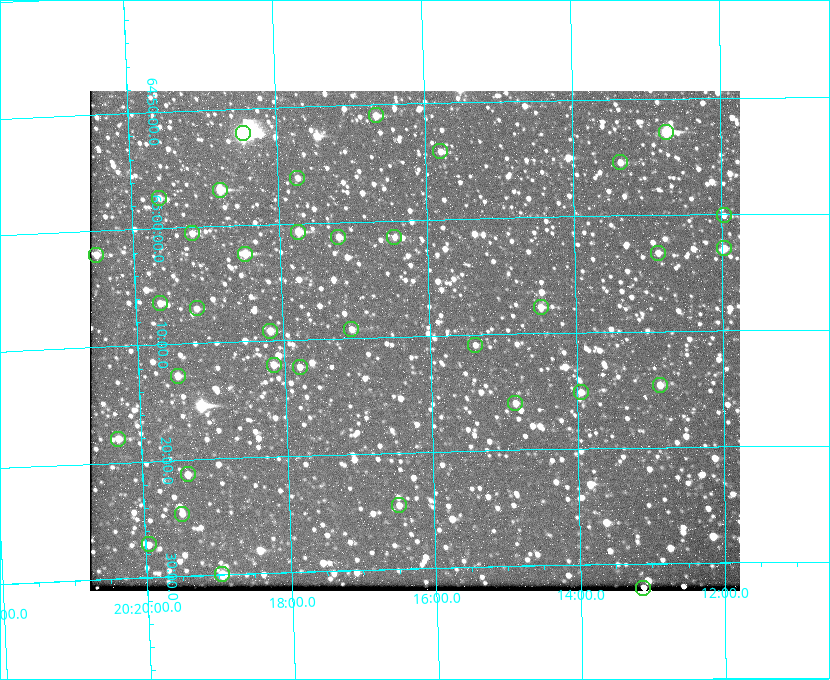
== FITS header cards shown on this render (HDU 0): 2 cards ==
NAXIS1  =                  650 / Width of table row in bytes
NAXIS2  =                  500 / Number of rows in table

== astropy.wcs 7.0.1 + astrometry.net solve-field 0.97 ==
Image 650 x 500 px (HDU 0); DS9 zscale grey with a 90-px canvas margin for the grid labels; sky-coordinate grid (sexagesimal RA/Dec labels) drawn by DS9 from the SOLVED WCS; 36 Tycho-2 reference stars matched to detected sources circled (green)
Header WCS: none
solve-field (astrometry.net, Tycho-2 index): SOLVED blind (the file carries no WCS)
Solved WCS: RA---TAN-SIP/DEC--TAN-SIP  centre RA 20:16:13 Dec +65:10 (304.05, +65.17 deg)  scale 5.17 arcsec/px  FOV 56.0' x 43.1'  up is -178 deg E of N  parity flipped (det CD > 0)
(file carries no celestial WCS; the grid is the blind solution)
Tycho-2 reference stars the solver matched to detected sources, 36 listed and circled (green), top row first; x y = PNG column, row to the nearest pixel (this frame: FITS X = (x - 90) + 1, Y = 500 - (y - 91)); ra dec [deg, ICRS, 3 dp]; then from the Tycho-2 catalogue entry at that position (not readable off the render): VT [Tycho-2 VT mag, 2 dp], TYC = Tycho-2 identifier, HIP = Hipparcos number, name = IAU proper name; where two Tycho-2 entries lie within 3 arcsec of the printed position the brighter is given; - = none
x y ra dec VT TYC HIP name
376 115 304.164 +64.849 10.65 4240-315-1 - -
666 132 303.184 +64.880 9.02 4240-488-1 - -
243 133 304.612 +64.868 7.89 4241-1703-1 100101 -
440 151 303.948 +64.903 11.68 4240-549-1 - -
620 162 303.341 +64.923 11.58 4240-148-1 - -
297 178 304.434 +64.934 11.97 4241-1827-1 - -
220 190 304.698 +64.948 10.27 4241-1684-1 - -
159 198 304.904 +64.956 11.57 4241-1578-1 - -
724 215 302.992 +65.001 11.85 4240-479-1 - -
298 232 304.437 +65.012 10.41 4241-1775-1 - -
192 233 304.798 +65.009 11.15 4241-1628-1 - -
338 237 304.302 +65.021 11.64 4241-1611-1 - -
394 237 304.112 +65.024 12.29 4240-364-1 - -
724 248 302.992 +65.048 11.44 4240-88-1 - -
658 253 303.217 +65.054 11.98 4240-166-1 - -
245 254 304.620 +65.041 10.25 4241-1573-1 - -
96 255 305.126 +65.034 11.39 4241-358-1 - -
160 303 304.916 +65.107 11.17 4241-1518-1 - -
541 307 303.620 +65.129 11.18 4240-34-1 - -
197 308 304.793 +65.117 11.79 4241-1700-1 - -
351 329 304.266 +65.154 11.64 4240-724-1 - -
270 331 304.544 +65.153 12.05 4241-1582-1 - -
475 345 303.846 +65.181 11.99 4240-1077-1 - -
274 365 304.537 +65.201 11.44 4241-1860-1 - -
300 367 304.448 +65.206 12.12 4241-1643-1 - -
178 376 304.866 +65.212 12.00 4241-1293-1 - -
660 385 303.217 +65.244 11.17 4240-236-1 - -
581 392 303.488 +65.252 12.13 4240-1343-1 - -
515 403 303.713 +65.266 11.45 4240-564-1 - -
118 439 305.078 +65.299 11.60 4241-1297-1 - -
188 474 304.845 +65.354 11.82 4241-1491-1 - -
399 505 304.121 +65.408 11.90 4240-305-1 - -
182 514 304.869 +65.410 11.95 4241-1394-1 - -
149 544 304.989 +65.453 12.36 4241-1256-1 - -
222 574 304.739 +65.499 10.16 4241-1715-1 - -
643 588 303.282 +65.535 11.46 4240-242-1 - -